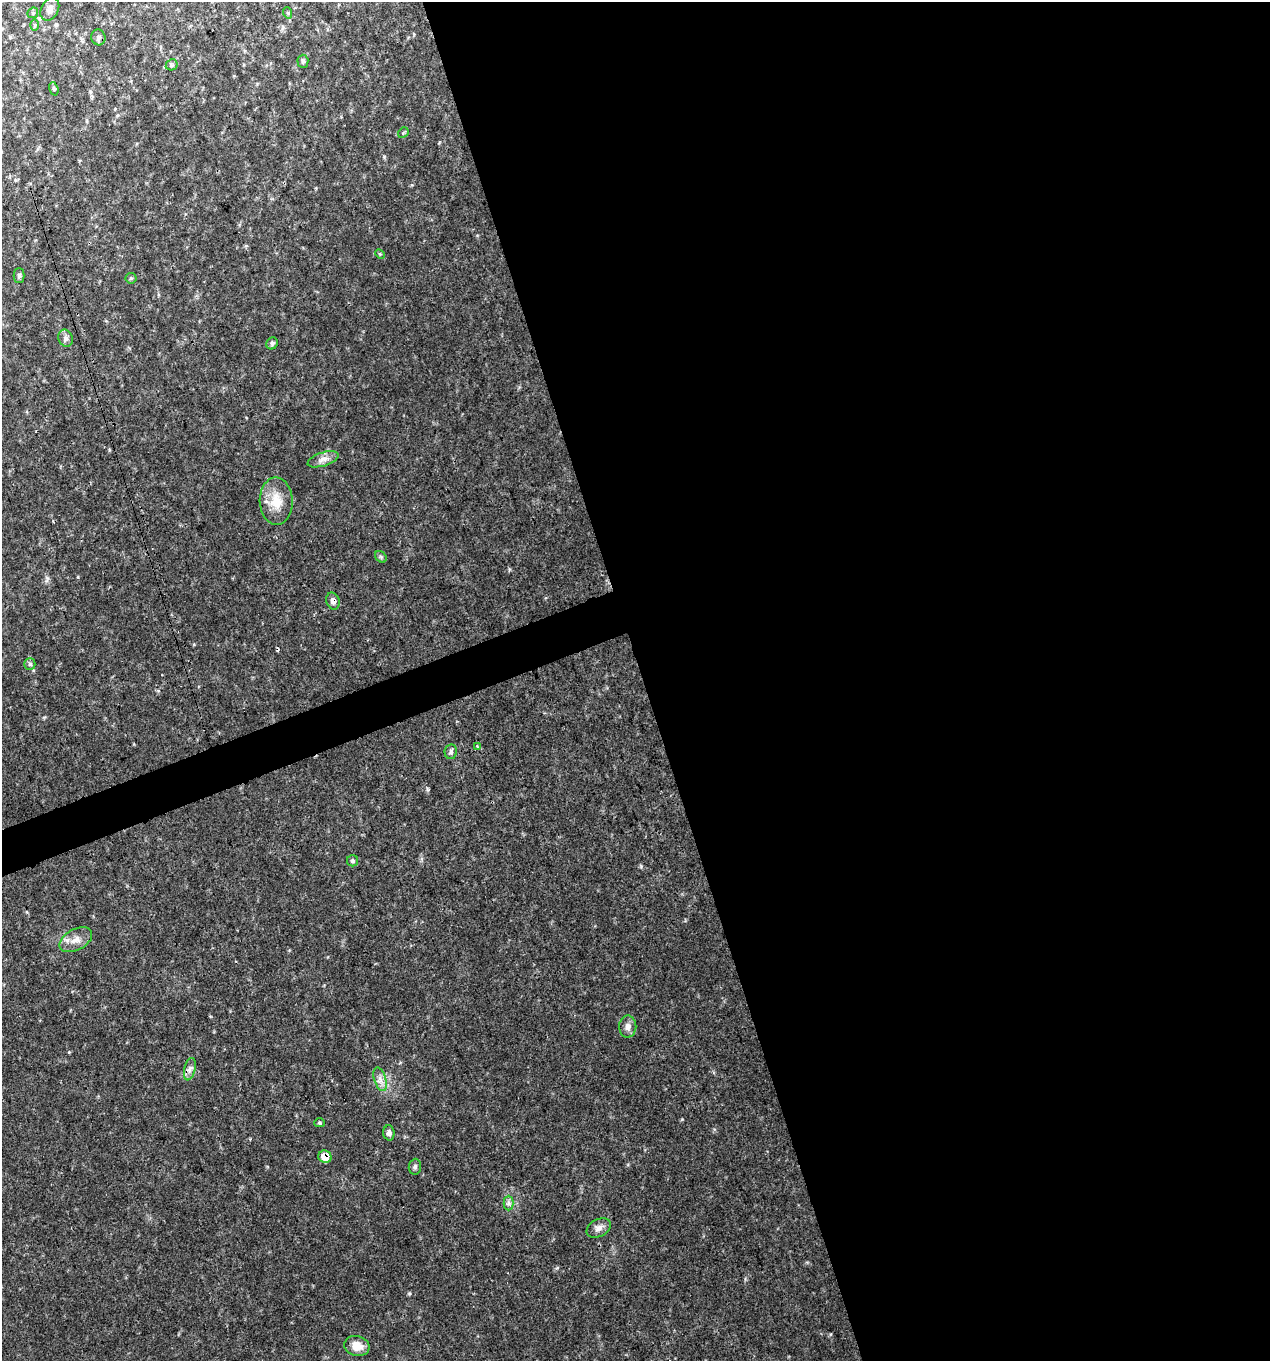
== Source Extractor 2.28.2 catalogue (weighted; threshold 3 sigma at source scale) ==
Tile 8 of 4 x 4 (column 4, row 2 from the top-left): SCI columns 3929-5196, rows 2720-4078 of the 5270 x 5440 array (HDU 1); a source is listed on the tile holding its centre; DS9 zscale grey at full resolution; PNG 1272 x 1363 px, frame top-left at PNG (2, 2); each listed source drawn as its Kron ellipse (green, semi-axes under 4 px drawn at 4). Shown black and unused: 51% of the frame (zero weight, under 3 of 4 exposures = <1% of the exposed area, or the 3 px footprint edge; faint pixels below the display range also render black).
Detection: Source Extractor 2.28.2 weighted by HDU 2 'WHT'; one run over the whole footprint, this tile lists its part. Background 0.03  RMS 0.0037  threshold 0.0167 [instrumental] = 3 sigma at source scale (4.5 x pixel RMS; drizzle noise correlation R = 1.50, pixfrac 1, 0.0396/0.0396 arcsec/px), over >= 5 px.
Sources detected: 33; all 33 listed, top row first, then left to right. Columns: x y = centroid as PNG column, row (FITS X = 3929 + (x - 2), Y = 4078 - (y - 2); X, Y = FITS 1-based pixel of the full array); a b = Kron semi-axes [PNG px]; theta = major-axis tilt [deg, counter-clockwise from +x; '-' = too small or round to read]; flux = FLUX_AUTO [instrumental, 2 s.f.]
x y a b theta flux
50 9 12 8 62 2
33 13 6 5 - 0.55
288 13 6 3 -72 0.42
35 25 6 4 -89 0.49
98 37 8 7 - 0.97
303 61 6 5 - 0.68
172 65 6 5 - 0.64
54 89 7 4 -73 0.64
403 133 6 4 47 0.47
380 254 5 4 - 0.38
19 275 7 5 90 0.86
131 278 5 5 - 0.54
66 338 9 7 -68 1.2
272 343 6 5 - 0.79
323 459 16 7 18 2.3
276 501 24 16 -88 7.8
381 557 6 5 - 0.61
333 601 8 6 -68 1.8
30 664 6 6 - 0.77
477 746 3 2 - 0.34
451 752 7 6 - 0.96
353 861 5 5 - 0.84
76 940 18 10 29 3.7
628 1027 11 8 88 2
190 1069 11 5 77 1.5
380 1079 12 6 -72 2.1
319 1123 5 4 - 0.53
389 1133 7 5 -86 1.3
325 1157 7 6 - 4.6
415 1167 8 6 85 0.99
509 1203 7 5 -90 0.93
599 1228 13 8 29 2.1
357 1346 13 10 -16 4.4
Overlapping masked pixels (flux is a lower limit): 2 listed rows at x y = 333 601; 325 1157
Unlisted compact peaks at least as high as the median listed source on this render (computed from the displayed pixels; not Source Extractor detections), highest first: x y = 409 1293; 682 1119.